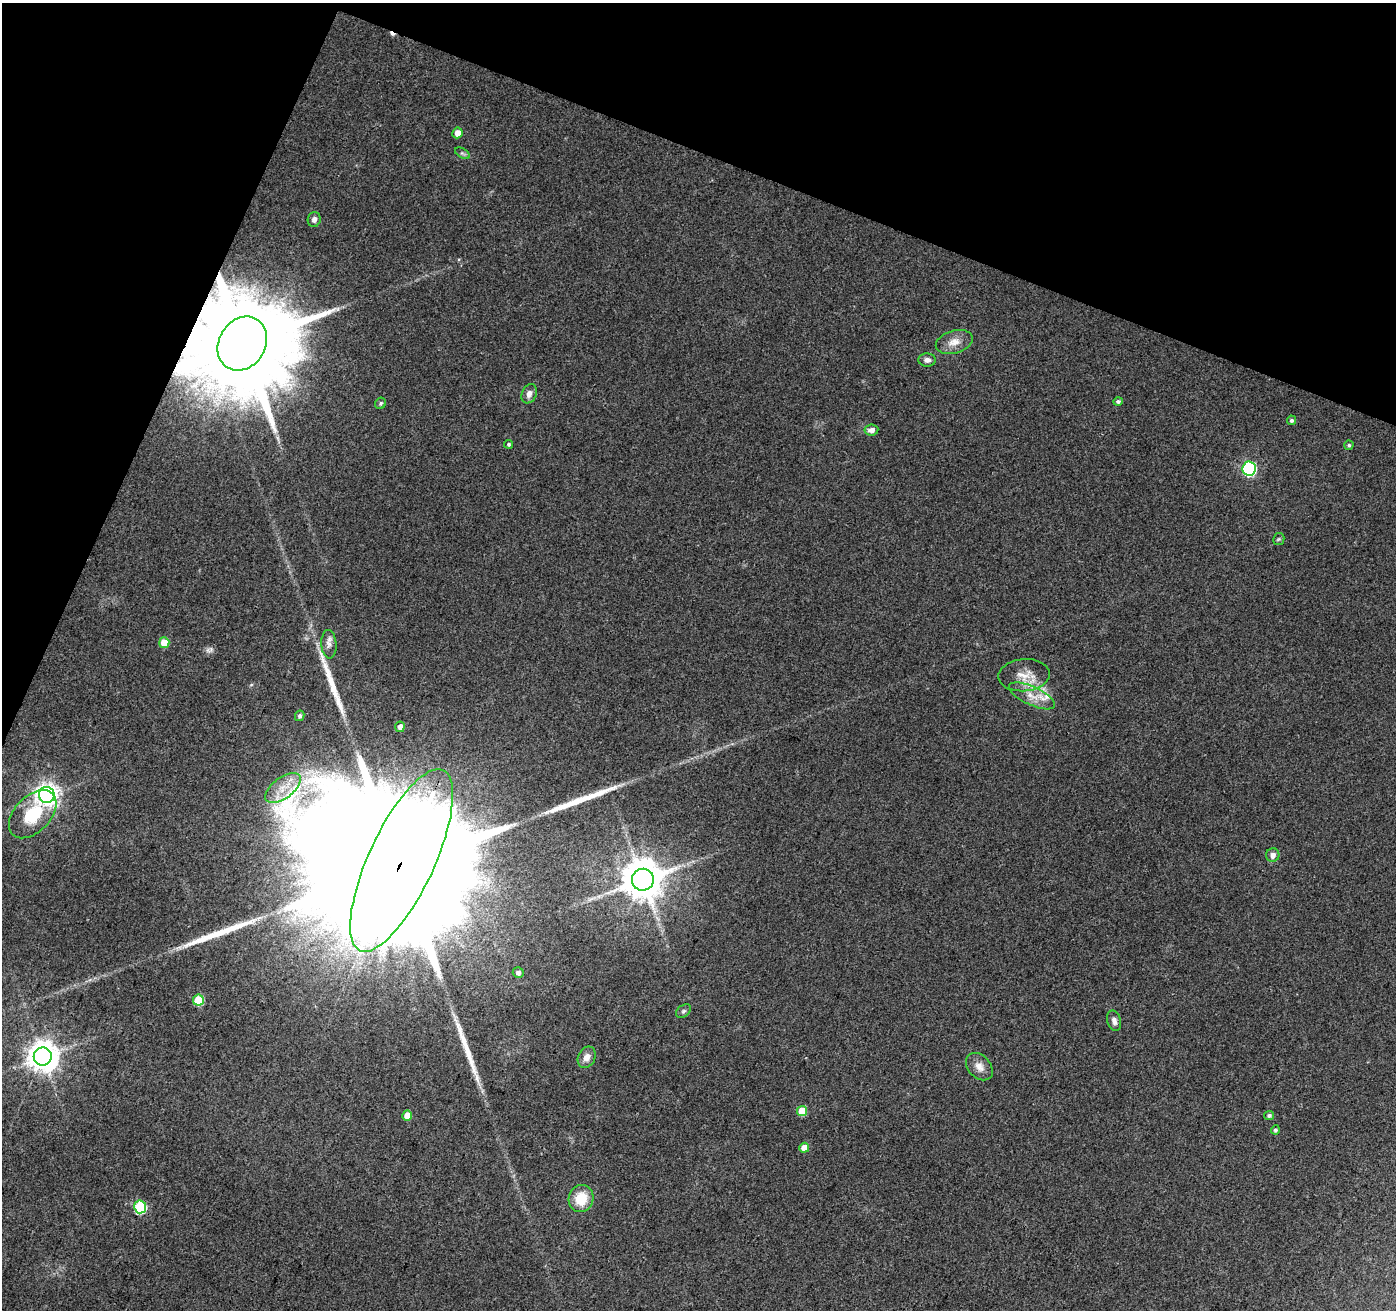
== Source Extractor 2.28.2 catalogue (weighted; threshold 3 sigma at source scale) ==
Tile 2 of 4 x 4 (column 2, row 1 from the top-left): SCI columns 1403-2796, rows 4197-5504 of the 5586 x 5714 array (HDU 1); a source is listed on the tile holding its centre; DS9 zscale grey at full resolution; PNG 1398 x 1312 px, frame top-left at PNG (2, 3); each listed source drawn as its Kron ellipse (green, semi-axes under 4 px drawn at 4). Shown black and unused: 19% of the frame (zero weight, under 3 of 4 exposures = <1% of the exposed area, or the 3 px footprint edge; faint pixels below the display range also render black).
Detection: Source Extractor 2.28.2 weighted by HDU 2 'WHT'; one run over the whole footprint, this tile lists its part. Background 0.0372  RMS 0.004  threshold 0.0182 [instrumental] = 3 sigma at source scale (4.5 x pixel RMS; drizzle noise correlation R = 1.50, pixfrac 1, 0.0396/0.0396 arcsec/px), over >= 5 px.
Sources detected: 48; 1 inside a brighter object's white glare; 1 cosmic-ray / hot-pixel residue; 4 long thin detections or spike segments (spike, bleed or trail) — neither listed nor drawn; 1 inside a brighter listed object's ellipse — not listed separately; the other 41 listed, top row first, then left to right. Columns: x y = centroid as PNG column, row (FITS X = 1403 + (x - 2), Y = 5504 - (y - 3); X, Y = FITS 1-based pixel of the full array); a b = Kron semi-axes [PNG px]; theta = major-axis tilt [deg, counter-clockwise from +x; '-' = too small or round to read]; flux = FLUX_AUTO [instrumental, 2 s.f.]
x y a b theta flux
457 133 5 5 - 3.7
462 153 8 4 -30 0.8
314 219 7 6 - 1.5
954 342 19 11 16 4.6
242 343 28 23 59 12000
927 360 8 6 -4 1.7
529 394 10 7 68 2.1
1118 401 5 4 - 0.94
381 403 6 5 - 0.84
1291 420 5 4 - 1.1
871 430 7 5 8 2.3
508 444 4 4 - 0.67
1349 445 4 4 - 0.76
1249 469 7 6 - 68
1279 539 6 5 - 0.68
164 643 5 5 - 7
329 644 14 7 -87 2.3
1024 675 26 16 5 7.6
1032 696 25 9 -25 6.1
300 716 5 4 - 0.98
400 727 5 5 - 2
283 788 21 10 37 6.9
47 795 8 8 - 310
33 814 29 18 46 19
1273 855 7 6 - 2
402 860 99 33 65 72000
643 880 11 10 - 1400
518 973 5 5 - 1.4
198 1000 5 5 - 15
683 1011 8 5 40 0.92
1114 1021 10 6 -75 1.8
43 1056 9 9 - 630
587 1057 11 8 65 2.9
979 1067 16 11 -46 3.5
802 1111 5 5 - 8.8
407 1115 5 5 - 5.2
1269 1115 5 4 - 1
1275 1130 4 4 - 0.87
804 1148 5 5 - 4.3
581 1199 13 12 - 10
140 1207 6 6 - 33
Overlapping masked pixels (flux is a lower limit): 2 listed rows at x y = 242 343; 402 860